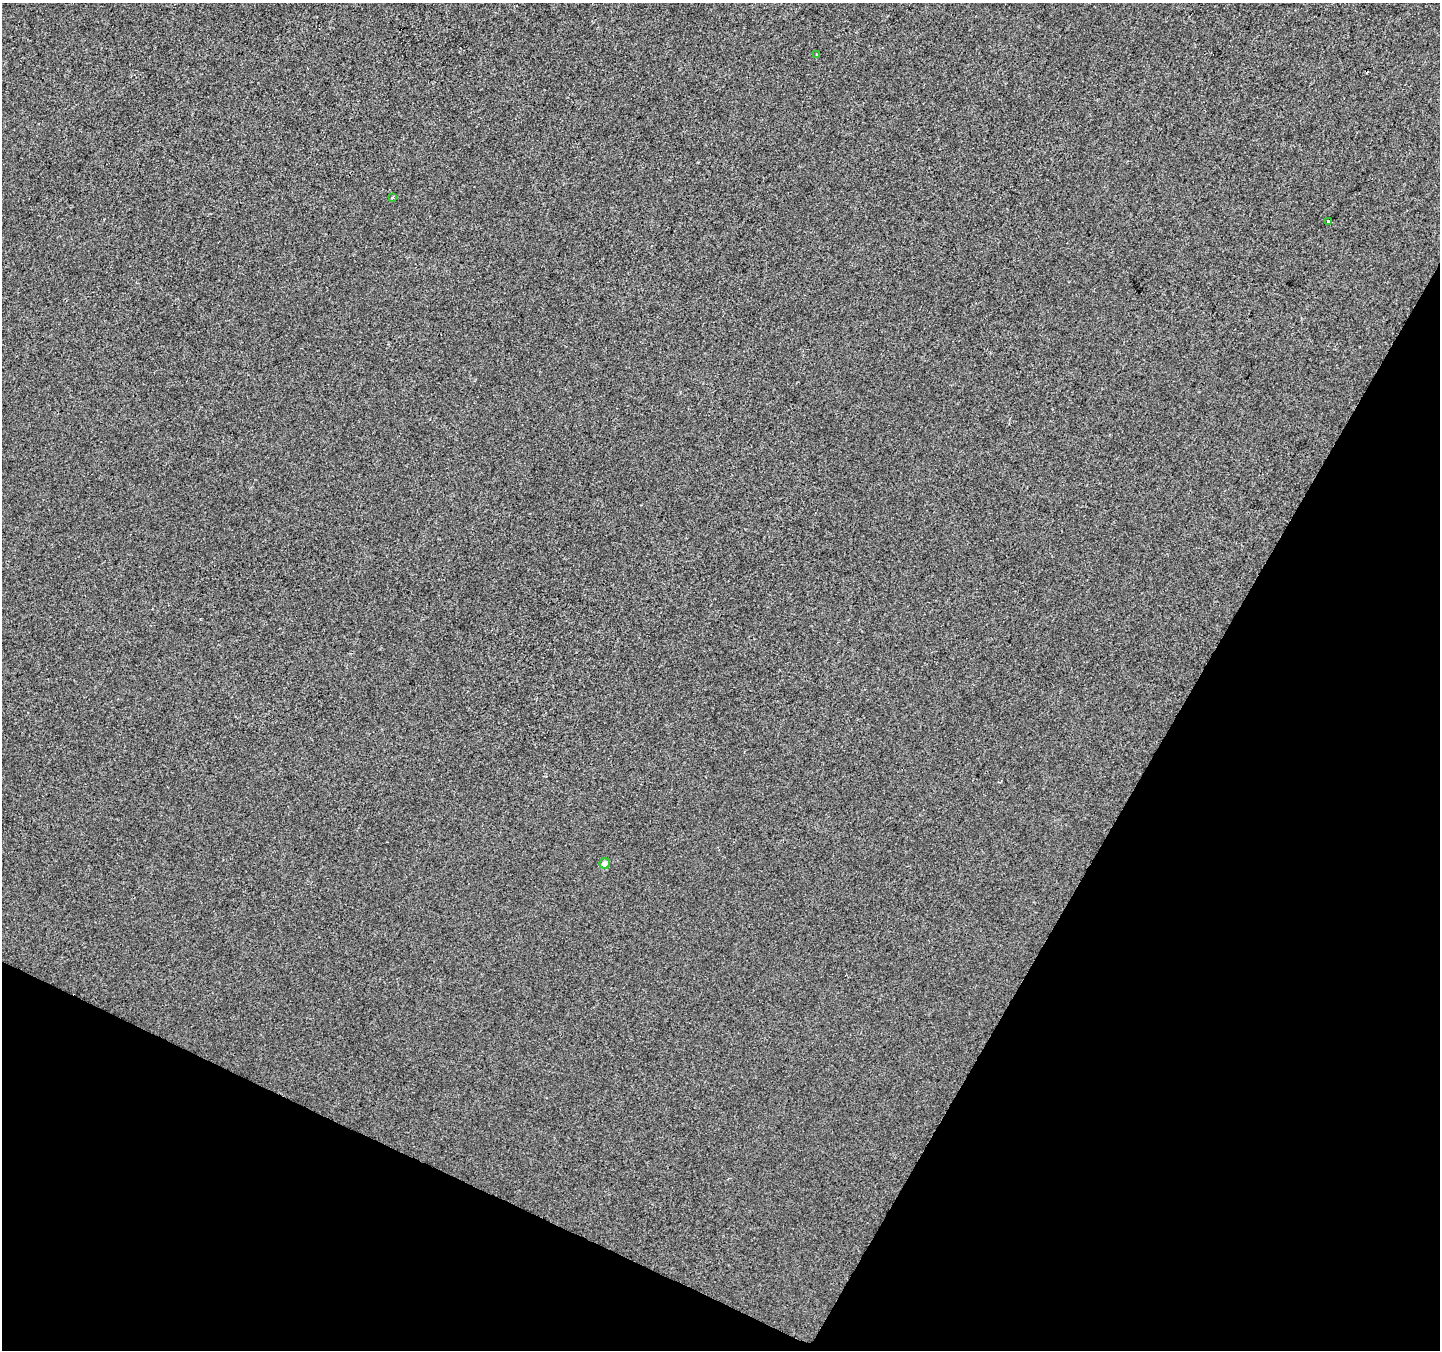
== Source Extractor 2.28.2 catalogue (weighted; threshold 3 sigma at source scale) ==
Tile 15 of 4 x 4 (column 3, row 4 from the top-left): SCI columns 2887-4324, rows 267-1614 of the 5763 x 5861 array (HDU 1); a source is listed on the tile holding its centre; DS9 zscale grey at full resolution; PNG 1442 x 1352 px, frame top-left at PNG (2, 3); each listed source drawn as its Kron ellipse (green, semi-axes under 4 px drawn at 4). Shown black and unused: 26% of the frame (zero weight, under 2 of 3 exposures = <1% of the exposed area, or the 3 px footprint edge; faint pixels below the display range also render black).
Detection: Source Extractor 2.28.2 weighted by HDU 2 'WHT'; one run over the whole footprint, this tile lists its part. Background 0.00112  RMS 0.0057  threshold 0.0257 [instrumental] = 3 sigma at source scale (4.5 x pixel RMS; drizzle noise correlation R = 1.50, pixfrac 1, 0.0396/0.0396 arcsec/px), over >= 5 px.
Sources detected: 5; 1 cosmic-ray / hot-pixel residue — neither listed nor drawn; the other 4 listed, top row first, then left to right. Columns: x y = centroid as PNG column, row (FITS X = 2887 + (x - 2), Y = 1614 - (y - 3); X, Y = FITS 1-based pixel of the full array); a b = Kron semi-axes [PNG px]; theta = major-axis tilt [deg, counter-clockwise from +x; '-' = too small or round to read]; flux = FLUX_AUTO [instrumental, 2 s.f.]
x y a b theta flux
816 55 4 3 - 0.73
392 197 4 3 - 0.71
1329 221 4 3 - 5
605 863 5 5 - 3.1